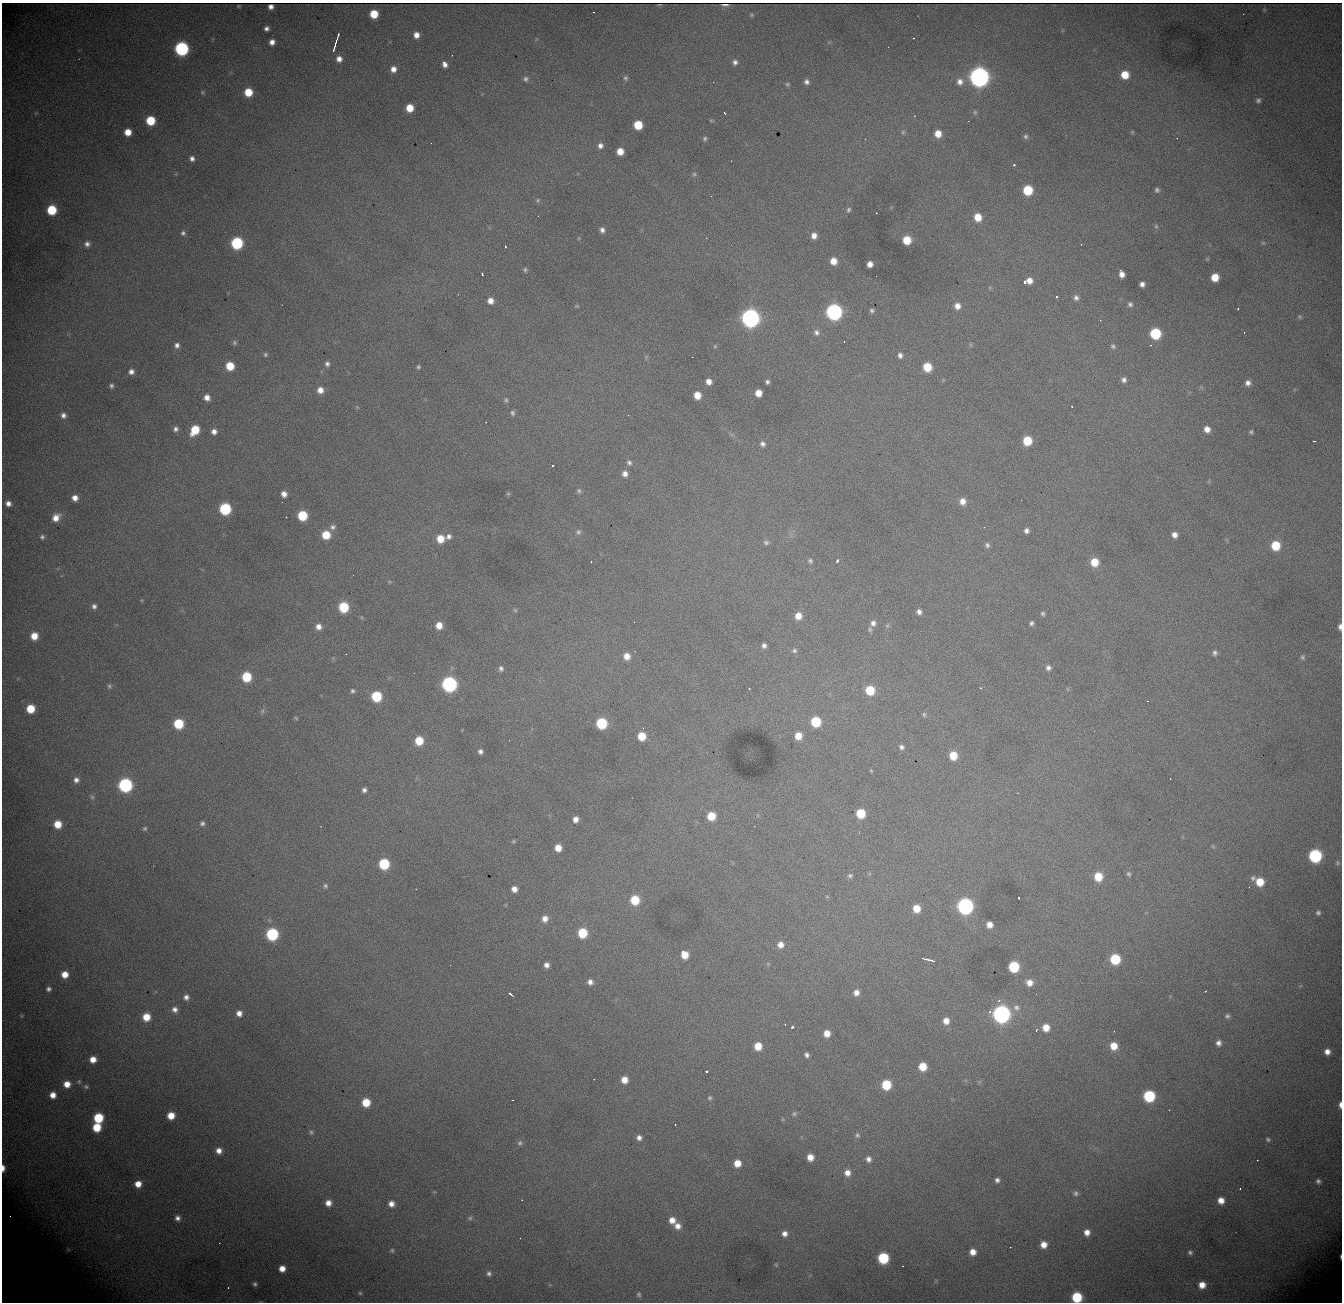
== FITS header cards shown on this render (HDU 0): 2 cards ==
NAXIS1  = 1340
NAXIS2  = 1300

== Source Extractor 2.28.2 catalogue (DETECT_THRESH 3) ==
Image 1340 x 1300 px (HDU 0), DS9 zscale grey, 1 PNG px = 1 image px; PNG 1344 x 1304 px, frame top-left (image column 1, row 1300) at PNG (2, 3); no overlay
Background 1600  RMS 20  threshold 59.5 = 3 sigma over >= 5 px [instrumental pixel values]
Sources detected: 334; all 334 listed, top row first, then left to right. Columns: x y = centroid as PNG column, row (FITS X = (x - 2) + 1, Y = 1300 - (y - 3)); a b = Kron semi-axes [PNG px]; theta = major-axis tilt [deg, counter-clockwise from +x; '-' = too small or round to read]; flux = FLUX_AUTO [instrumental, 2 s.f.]
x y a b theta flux
725 5 7 2 0 3.9e+03
239 6 3 2 - 1.1e+03
271 7 5 4 - 2.2e+03
593 12 3 2 - 3.4e+03
374 14 6 6 - 3.4e+04
751 15 6 4 -41 2.1e+03
266 28 5 4 - 4.6e+03
338 35 6 2 71 2.5e+03
416 35 6 5 - 9.9e+03
913 38 3 2 - 1.4e+03
272 42 5 5 - 8.5e+03
336 42 6 2 67 2.7e+03
334 46 9 2 69 4.1e+03
181 49 7 7 - 2.7e+05
339 59 6 6 - 8.9e+03
735 62 7 6 - 5.0e+03
444 64 8 5 -64 8.2e+03
393 69 6 6 - 9.6e+03
1125 75 7 7 - 2.8e+04
979 77 8 8 - 1.1e+06
625 78 6 6 - 3.0e+03
526 79 7 7 - 4.3e+03
807 82 6 6 - 5.1e+03
960 82 9 9 - 9.9e+03
787 84 5 5 - 2.3e+03
202 92 6 5 - 2.2e+03
248 92 7 7 - 3.2e+04
1258 100 8 7 - 4.5e+03
410 108 6 6 - 2.6e+04
975 112 6 5 - 2.4e+03
725 114 3 2 - 2.7e+03
150 121 6 6 - 4.9e+04
638 125 7 6 - 4.2e+04
128 132 6 6 - 1.9e+04
903 132 5 5 - 2.4e+03
1132 132 5 4 - 1.6e+03
938 134 7 6 - 1.7e+04
1026 136 7 6 - 3.6e+03
705 138 5 5 - 2.8e+03
600 146 6 6 - 6.0e+03
620 151 6 6 - 1.8e+04
192 158 6 6 - 5.5e+03
1014 165 3 3 - 4.7e+03
694 174 6 5 - 2.4e+03
1028 190 7 7 - 5.9e+04
1157 190 6 6 - 3.5e+03
538 200 7 5 90 2.3e+03
52 210 7 7 - 6.3e+04
848 210 6 5 - 3.0e+03
876 213 2 2 - 8.7e+02
978 217 7 7 - 2.3e+04
1156 226 6 5 - 2.6e+03
602 230 6 5 - 5.6e+03
183 233 6 6 - 3.5e+03
814 236 6 6 - 9.5e+03
579 238 5 3 - 1.2e+03
706 238 2 2 - 6.5e+02
907 240 7 6 - 3.3e+04
237 243 7 7 - 1.4e+05
1263 243 6 5 - 1.9e+03
87 244 6 6 - 5.6e+03
1081 244 2 2 - 8.2e+02
505 246 3 2 - 1.4e+03
1207 259 4 4 - 1.4e+03
833 261 6 6 - 1.6e+04
870 264 5 5 - 9.6e+03
525 270 6 4 89 2.4e+03
1122 274 7 5 -68 9.6e+03
483 275 3 3 - 5.6e+03
1215 277 6 6 - 2.6e+04
1029 281 6 6 - 1.1e+04
1025 283 4 3 - 8.0e+03
1142 284 5 5 - 6.2e+03
1056 297 3 2 - 1.9e+03
1076 298 7 6 - 5.0e+03
490 301 7 7 - 1.1e+04
1130 304 7 6 - 3.8e+03
577 306 5 4 - 1.5e+03
957 306 7 7 - 1.0e+04
1238 309 3 2 - 1.2e+03
872 310 5 4 - 3.0e+03
834 312 8 8 - 4.5e+05
1300 317 7 4 -73 2.1e+03
750 318 8 8 - 7.8e+05
1100 320 3 3 - 7.1e+02
816 332 8 7 - 5.0e+03
1244 332 3 2 - 1.1e+03
1155 334 7 7 - 9.6e+04
844 341 2 2 - 6.9e+02
234 342 7 6 - 2.9e+03
177 345 7 7 - 5.8e+03
971 345 6 4 -72 1.7e+03
1150 345 3 2 - 1.4e+03
715 346 5 5 - 1.7e+03
1113 346 6 5 - 3.0e+03
265 355 5 5 - 2.3e+03
900 355 6 5 - 4.8e+03
646 357 7 4 72 1.8e+03
327 364 6 6 - 4.3e+03
230 366 6 6 - 3.3e+04
418 367 6 5 - 2.4e+03
927 367 7 6 - 3.7e+04
131 372 7 6 - 6.8e+03
1124 380 6 6 - 4.8e+03
709 382 6 5 - 9.3e+03
767 382 4 4 - 3.2e+03
1248 383 7 7 - 7.0e+03
111 386 5 5 - 3.2e+03
320 390 7 7 - 1.1e+04
758 393 6 6 - 1.7e+04
697 395 6 6 - 1.9e+04
207 397 6 5 - 9.3e+03
506 400 6 5 - 2.7e+03
1072 406 3 2 - 1.5e+03
357 407 5 4 - 1.4e+03
512 413 7 6 - 3.6e+03
63 415 7 7 - 6.3e+03
176 429 6 5 - 4.4e+03
1207 429 7 6 - 1.0e+04
195 430 8 6 59 4.2e+04
214 431 5 5 - 7.0e+03
1251 432 6 6 - 2.5e+03
1027 441 7 6 - 4.3e+04
1314 441 3 2 - 2.0e+03
763 444 6 6 - 4.8e+03
629 463 8 7 - 4.4e+03
553 465 3 3 - 6.2e+03
625 474 7 7 - 7.8e+03
579 491 7 6 - 2.9e+03
284 494 6 6 - 9.0e+03
508 494 6 5 - 1.7e+03
75 498 6 6 - 1.0e+04
962 501 8 7 - 1.1e+04
8 503 6 6 - 7.9e+03
225 509 7 7 - 1.2e+05
302 515 7 7 - 6.0e+04
286 517 2 2 - 3.1e+03
56 518 10 8 47 1.5e+04
333 527 7 7 - 4.5e+03
984 527 3 2 - 2.7e+03
1026 531 5 5 - 5.0e+03
578 532 7 6 - 3.8e+03
326 535 7 7 - 3.5e+04
1174 535 6 6 - 8.2e+03
449 536 8 7 - 5.8e+03
42 537 6 6 - 3.5e+03
440 539 7 7 - 2.3e+04
766 542 8 6 -16 3.6e+03
987 545 7 6 - 4.3e+03
1275 546 7 7 - 4.5e+04
810 561 6 5 - 3.0e+03
837 561 4 3 - 3.3e+03
591 562 3 2 - 2.2e+03
1094 562 7 7 - 2.5e+04
353 575 2 2 - 5.7e+02
142 600 5 3 - 1.3e+03
94 606 6 6 - 4.7e+03
343 607 7 7 - 7.0e+04
515 610 6 5 - 2.1e+03
919 612 7 6 - 5.6e+03
1043 613 5 5 - 2.8e+03
798 616 7 7 - 1.5e+04
873 623 7 6 - 5.9e+03
1032 623 5 5 - 3.3e+03
439 625 7 6 - 1.6e+04
318 627 7 6 - 8.9e+03
1340 627 6 4 -89 5.3e+03
870 629 8 6 -87 3.0e+03
34 636 7 7 - 2.0e+04
764 646 5 5 - 4.8e+03
794 650 7 6 - 3.5e+03
1215 653 7 6 - 4.1e+03
627 656 7 6 - 1.3e+04
1303 657 7 6 - 3.1e+03
501 668 7 5 -78 3.9e+03
1048 668 7 6 - 5.2e+03
246 677 7 7 - 5.8e+04
449 684 8 8 - 3.6e+05
109 686 6 5 - 2.7e+03
980 688 2 2 - 9.3e+02
749 689 3 3 - 1.6e+03
870 690 7 7 - 4.5e+04
352 691 5 5 - 2.9e+03
376 696 7 7 - 7.4e+04
1148 701 2 2 - 7.7e+02
30 709 6 6 - 3.7e+04
262 711 8 5 62 3.6e+03
924 714 6 4 -87 2.2e+03
296 718 6 3 -28 1.8e+03
816 722 7 7 - 6.0e+04
602 723 7 7 - 8.5e+04
178 724 7 7 - 6.6e+04
642 736 7 6 - 2.9e+04
798 736 7 6 - 1.9e+04
419 741 7 6 - 3.5e+04
902 747 6 6 - 4.3e+03
480 751 5 4 - 4.6e+03
953 755 7 7 - 2.9e+04
871 770 5 3 - 1.3e+03
76 780 6 6 - 6.0e+03
125 785 8 7 - 2.7e+05
364 790 5 5 - 4.6e+03
92 797 7 5 -6 2.4e+03
861 813 7 6 - 4.6e+04
711 816 7 7 - 3.1e+04
575 819 6 5 - 8.3e+03
202 823 5 4 - 3.5e+03
58 824 7 7 - 2.5e+04
754 826 3 2 - 1.2e+03
145 828 6 5 - 2.4e+03
513 841 5 4 - 1.8e+03
1213 846 5 5 - 1.6e+03
558 848 6 6 - 1.7e+04
1315 856 8 7 - 1.9e+05
1337 863 7 6 - 2.5e+03
384 864 7 7 - 9.2e+04
1129 874 6 5 - 2.6e+03
850 876 7 6 - 3.0e+03
1098 877 8 7 - 3.2e+04
1253 878 8 7 - 4.4e+03
1260 882 7 7 - 2.9e+04
325 886 8 6 -87 3.4e+03
514 889 6 6 - 9.4e+03
827 897 6 3 -20 1.4e+03
1019 898 3 3 - 4.7e+03
635 900 7 7 - 4.7e+04
965 906 8 8 - 4.5e+05
916 908 7 6 - 2.3e+04
1318 913 5 5 - 3.1e+03
545 919 8 7 - 9.8e+03
989 925 6 6 - 1.2e+04
582 933 7 7 - 5.3e+04
272 934 7 7 - 1.5e+05
780 945 7 7 - 1.0e+04
685 955 7 6 - 2.2e+04
924 958 6 2 -21 3.5e+03
1115 959 7 7 - 6.9e+04
931 960 8 3 -18 3.8e+03
768 964 6 4 -19 1.7e+03
450 965 2 2 - 7.1e+02
546 965 5 5 - 6.8e+03
1014 967 7 7 - 8.7e+04
65 974 6 6 - 1.6e+04
590 982 6 6 - 6.6e+03
1029 983 7 7 - 1.1e+04
48 989 5 5 - 4.2e+03
1205 991 2 2 - 8.8e+02
856 993 7 6 - 8.3e+03
511 994 5 2 - 2.9e+03
186 997 7 7 - 6.2e+03
1016 1008 9 7 -2 5.8e+03
175 1009 7 7 - 7.3e+03
239 1013 6 6 - 9.1e+03
1001 1014 8 8 - 6.5e+05
21 1016 6 4 -89 1.8e+03
1227 1016 6 5 - 3.4e+03
146 1017 7 7 - 2.6e+04
946 1021 7 6 - 1.2e+04
785 1024 2 2 - 9.4e+02
792 1027 4 3 - 3.6e+03
1046 1028 7 6 - 1.8e+04
1036 1030 3 2 - 1.6e+03
827 1033 6 6 - 1.5e+04
1219 1043 6 6 - 6.1e+03
758 1046 7 6 - 2.5e+04
1114 1046 8 7 - 2.0e+04
1327 1052 6 5 - 9.1e+03
807 1055 5 5 - 4.4e+03
93 1059 7 6 - 1.5e+04
923 1066 7 6 - 2.7e+04
706 1071 3 3 - 6.2e+03
594 1079 2 2 - 6.9e+02
624 1080 6 6 - 1.5e+04
79 1082 7 6 - 2.7e+03
67 1084 8 7 - 1.6e+04
886 1085 7 7 - 5.3e+04
86 1087 7 6 - 3.5e+03
53 1095 6 6 - 1.3e+04
1149 1096 7 7 - 1.2e+05
710 1098 6 6 - 2.6e+03
512 1100 3 2 - 1.2e+03
366 1102 7 7 - 3.3e+04
1340 1105 7 3 89 6.1e+03
794 1114 7 6 - 3.0e+03
171 1116 6 6 - 2.1e+04
98 1118 7 7 - 6.4e+04
675 1124 2 2 - 7.6e+02
97 1127 7 7 - 3.8e+04
311 1132 6 5 - 2.8e+03
857 1135 7 7 - 3.4e+03
639 1138 6 5 - 6.3e+03
1268 1139 6 5 - 2.8e+03
520 1143 7 7 - 3.6e+03
219 1151 6 6 - 9.8e+03
810 1157 6 6 - 1.5e+04
868 1159 7 7 - 6.5e+03
1257 1160 2 2 - 8.1e+02
737 1163 6 6 - 1.8e+04
3 1168 6 3 89 8.2e+03
847 1173 7 7 - 1.1e+04
997 1180 5 5 - 4.7e+03
1318 1181 6 5 - 3.9e+03
138 1184 7 7 - 1.6e+04
1240 1189 3 2 - 8.0e+02
434 1192 5 3 - 1.0e+03
1075 1193 7 6 - 3.7e+03
1221 1200 6 6 - 1.3e+04
328 1203 6 6 - 1.1e+04
391 1204 6 6 - 9.1e+03
10 1216 2 2 - 6.3e+02
177 1218 7 6 - 6.3e+03
470 1218 7 6 - 2.6e+03
672 1220 8 7 - 1.3e+04
678 1226 8 7 - 1.1e+04
1087 1232 6 6 - 1.0e+04
784 1234 7 6 - 7.8e+03
520 1238 2 2 - 6.6e+02
1044 1245 6 6 - 1.4e+04
68 1249 6 5 - 2.7e+03
392 1250 6 5 - 2.3e+03
973 1252 6 6 - 1.3e+04
1190 1252 6 5 - 3.3e+03
1341 1257 5 2 - 1.9e+03
883 1258 7 7 - 9.5e+04
776 1265 6 4 -44 1.7e+03
903 1266 2 2 - 9.7e+02
282 1268 6 6 - 1.3e+04
489 1273 6 5 - 3.9e+03
255 1284 5 4 - 3.0e+03
1202 1285 6 6 - 1.5e+04
228 1288 3 3 - 1.0e+03
360 1293 5 5 - 2.2e+03
639 1294 8 6 -74 3.4e+03
1077 1297 7 7 - 7.1e+04
At the frame edge (FLAGS 8, measured only in part): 5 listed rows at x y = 1340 627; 1340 1105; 3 1168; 1341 1257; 1077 1297